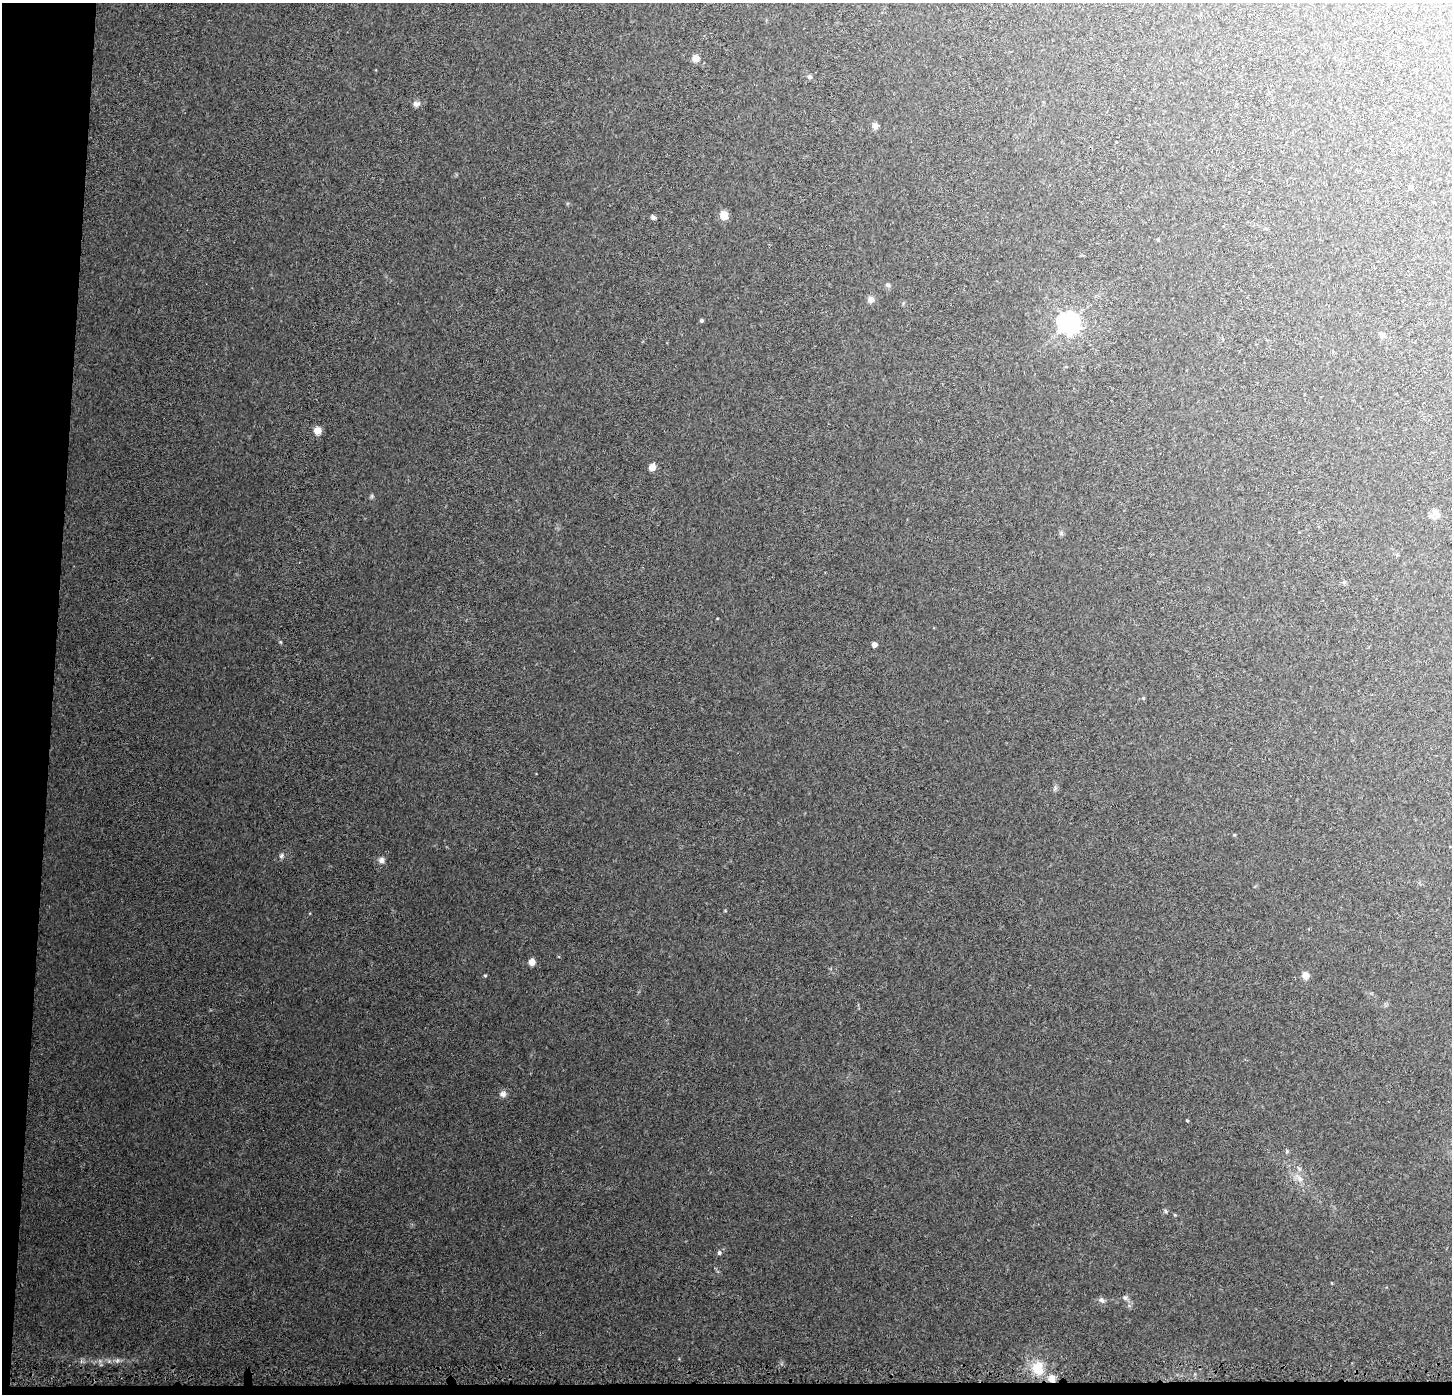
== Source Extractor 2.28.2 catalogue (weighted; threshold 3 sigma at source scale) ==
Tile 7 of 3 x 3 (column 1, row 3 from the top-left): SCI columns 1-1450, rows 238-1629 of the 4359 x 4647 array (HDU 1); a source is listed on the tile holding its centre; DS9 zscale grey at full resolution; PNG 1454 x 1396 px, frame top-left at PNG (2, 3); no overlay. Shown black and unused: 4% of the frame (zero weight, under 3 of 5 exposures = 2% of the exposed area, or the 3 px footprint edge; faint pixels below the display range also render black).
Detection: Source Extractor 2.28.2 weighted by HDU 2 'WHT'; one run over the whole footprint, this tile lists its part. Background 0.0273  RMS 0.0037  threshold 0.0165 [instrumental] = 3 sigma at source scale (4.5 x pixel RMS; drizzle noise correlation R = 1.50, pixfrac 1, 0.0396/0.0396 arcsec/px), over >= 5 px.
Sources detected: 31; all 31 listed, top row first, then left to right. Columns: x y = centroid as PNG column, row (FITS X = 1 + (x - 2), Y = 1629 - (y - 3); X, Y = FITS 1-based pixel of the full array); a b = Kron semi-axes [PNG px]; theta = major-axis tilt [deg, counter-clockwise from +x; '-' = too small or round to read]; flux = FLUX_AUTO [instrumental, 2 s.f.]
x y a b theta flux
696 58 6 6 - 3.2
809 77 5 5 - 0.67
416 104 10 7 1 1.2
875 126 7 6 - 1.4
1411 187 6 5 - 0.59
724 215 9 8 - 3.4
653 217 6 5 - 0.82
871 299 7 7 - 1.8
702 320 4 4 - 0.5
1069 322 7 7 - 220
1382 335 5 5 - 1.6
317 430 6 6 - 4
652 467 5 5 - 4.1
1437 513 15 8 -68 2.1
874 645 5 4 - 1.7
1234 835 4 3 - 0.29
282 856 8 4 81 0.69
381 860 8 7 - 1.2
532 962 6 5 - 3
485 975 5 3 - 0.35
1305 975 7 7 - 2.5
503 1094 8 8 - 1.4
1187 1120 4 3 - 0.32
1300 1179 9 5 -59 1.3
1165 1211 6 4 -87 0.48
719 1253 6 5 - 0.72
1125 1298 6 5 - 0.76
1102 1300 9 5 -44 0.94
117 1361 7 4 20 0.81
1038 1368 15 13 -82 7.3
1052 1378 9 8 - 2.4
Overlapping masked pixels (flux is a lower limit): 1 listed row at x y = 1052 1378
Unlisted compact peaks at least as high as the median listed source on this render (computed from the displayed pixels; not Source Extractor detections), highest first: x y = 280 642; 372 496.